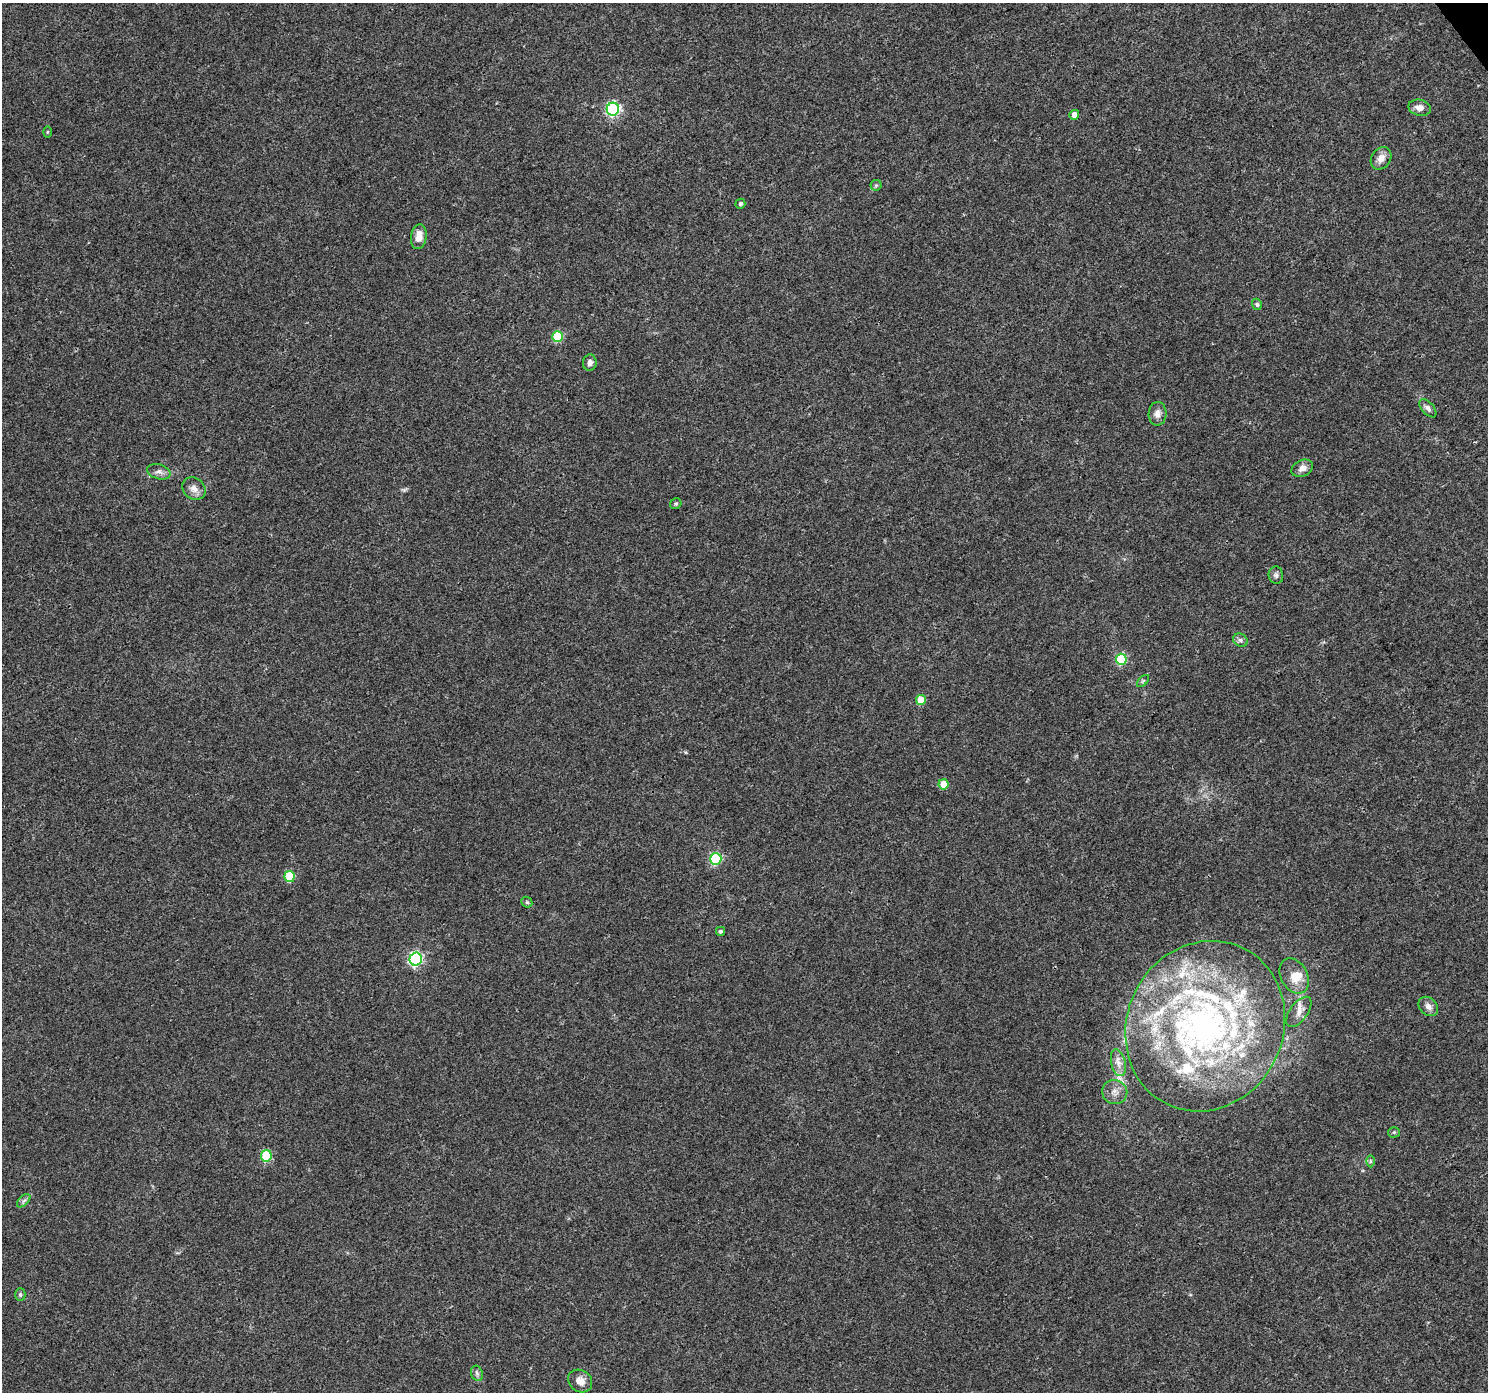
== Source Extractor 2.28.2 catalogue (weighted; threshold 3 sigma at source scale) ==
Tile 10 of 4 x 4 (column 2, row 3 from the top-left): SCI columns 1491-2976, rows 1582-2971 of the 5949 x 5879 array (HDU 1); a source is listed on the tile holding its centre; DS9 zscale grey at full resolution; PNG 1490 x 1394 px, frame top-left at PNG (2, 3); each listed source drawn as its Kron ellipse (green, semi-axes under 4 px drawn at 4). Shown black and unused: <1% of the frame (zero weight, under 3 of 4 exposures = <1% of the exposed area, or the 3 px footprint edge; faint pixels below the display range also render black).
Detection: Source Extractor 2.28.2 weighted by HDU 2 'WHT'; one run over the whole footprint, this tile lists its part. Background 0.0257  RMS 0.003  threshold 0.0135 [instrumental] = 3 sigma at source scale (4.5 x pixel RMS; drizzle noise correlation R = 1.50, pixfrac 1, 0.0396/0.0396 arcsec/px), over >= 5 px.
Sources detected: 57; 1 inside a brighter object's white glare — neither listed nor drawn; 15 inside a brighter listed object's ellipse — not listed separately; the other 41 listed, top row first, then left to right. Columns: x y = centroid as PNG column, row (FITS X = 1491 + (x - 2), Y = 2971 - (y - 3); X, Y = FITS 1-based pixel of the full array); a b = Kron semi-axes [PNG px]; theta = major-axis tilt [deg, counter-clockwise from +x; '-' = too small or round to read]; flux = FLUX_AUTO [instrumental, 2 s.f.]
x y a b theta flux
1420 108 11 8 -12 2.1
613 109 6 6 - 54
1074 115 5 4 - 2
47 132 5 3 - 0.33
1381 158 12 9 56 2.3
876 185 5 5 - 0.44
740 204 5 5 - 0.79
419 237 12 8 82 3
1257 304 6 5 - 0.58
557 337 5 5 - 15
590 363 8 6 78 1.3
1428 408 11 6 -49 1.1
1157 414 12 9 86 1.9
1302 468 11 8 27 2
159 472 12 7 -16 1.4
194 488 12 10 -38 2.2
676 504 6 5 - 0.46
1276 575 9 7 -77 0.88
1240 640 7 6 - 0.86
1121 659 5 5 - 21
1143 681 7 4 45 0.48
921 700 5 5 - 6.1
943 784 5 5 - 6.3
716 859 6 5 - 25
290 876 5 5 - 14
527 902 6 5 - 0.46
720 931 4 4 - 0.59
416 959 6 6 - 54
1294 976 19 13 -61 4.7
1428 1006 11 8 -44 1.6
1299 1012 18 9 53 2.5
1205 1026 87 78 64 120
1118 1063 14 7 -77 2.1
1115 1092 13 12 - 2.4
1394 1132 5 5 - 0.39
266 1156 5 5 - 15
1370 1161 6 4 90 0.47
24 1201 8 5 45 0.79
20 1294 6 5 - 0.55
477 1373 8 5 -69 0.81
580 1381 13 10 -35 2.6